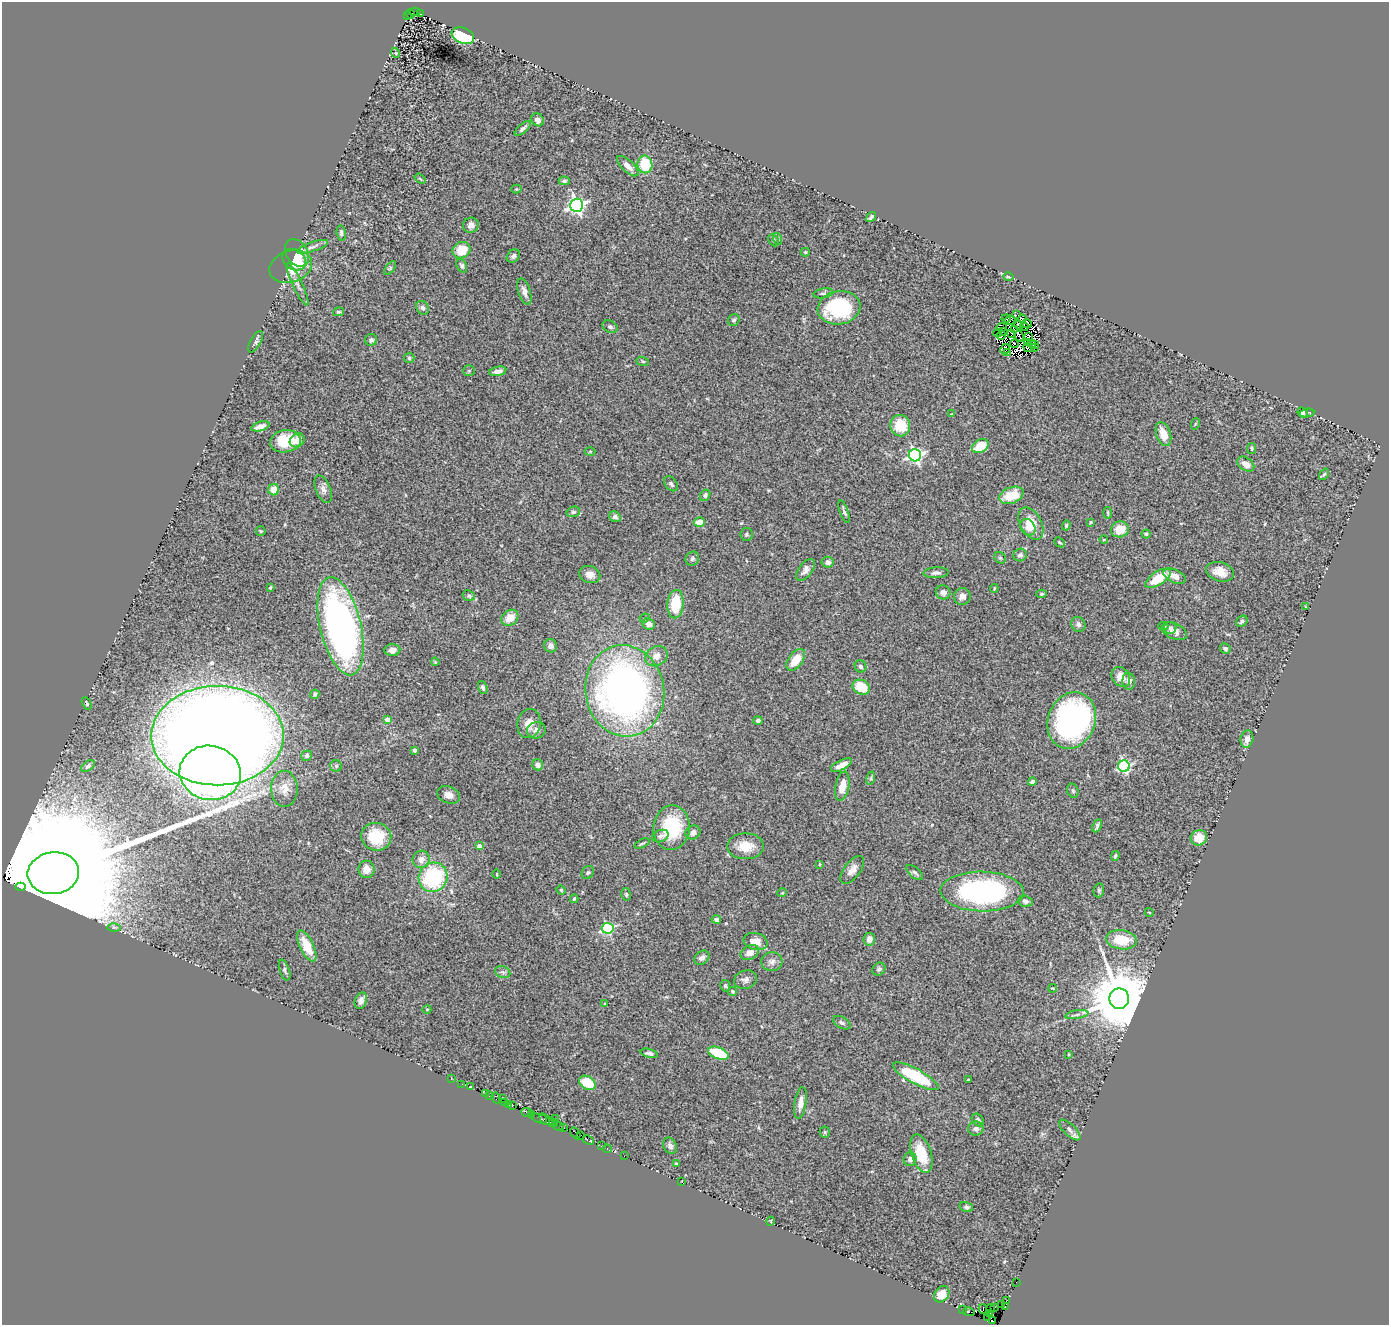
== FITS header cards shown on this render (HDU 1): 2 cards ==
NAXIS1  =                 1387
NAXIS2  =                 1323

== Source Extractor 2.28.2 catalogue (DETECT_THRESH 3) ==
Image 1387 x 1323 px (HDU 1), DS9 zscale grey, 1 PNG px = 1 image px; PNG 1391 x 1327 px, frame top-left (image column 1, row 1323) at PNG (2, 2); each listed source drawn as its Kron ellipse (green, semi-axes under 4 px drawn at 4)
Background 0.845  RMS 0.1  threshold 0.308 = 3 sigma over >= 5 px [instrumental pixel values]
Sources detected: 286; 17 with non-positive FLUX_AUTO (blend fragments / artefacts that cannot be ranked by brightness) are neither listed nor drawn; the other 269 listed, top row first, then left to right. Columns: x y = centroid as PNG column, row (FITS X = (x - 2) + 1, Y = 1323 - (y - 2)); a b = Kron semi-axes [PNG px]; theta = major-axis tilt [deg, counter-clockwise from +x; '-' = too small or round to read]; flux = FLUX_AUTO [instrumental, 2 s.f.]
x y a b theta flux
415 12 6 3 5 240
410 14 5 2 - 140
420 14 3 2 - 18
407 16 3 2 - 160
463 36 11 8 -22 410
396 53 5 3 - 6.1
538 120 7 6 - 34
523 129 10 4 42 19
645 164 9 7 -80 240
628 166 13 6 -43 47
420 179 6 3 -37 6.5
564 181 5 4 - 16
516 189 5 4 - 8.1
577 205 6 6 - 2500
871 217 5 3 - 13
471 225 8 7 - 42
341 233 7 4 -81 17
778 239 6 3 -71 10
774 240 6 4 -58 9.5
312 247 16 4 19 28
461 250 9 8 - 130
805 252 4 4 - 9.3
297 253 15 11 -57 120
513 256 7 6 - 19
294 260 12 10 -35 96
462 266 7 5 -62 14
291 267 22 15 19 180
390 268 8 4 53 14
1008 277 5 4 - 15
297 284 23 5 -65 35
524 292 14 6 -73 42
823 293 10 5 10 16
422 308 7 6 - 17
839 308 21 16 9 620
338 312 5 4 - 9.7
1016 315 3 2 - 16
1006 318 4 2 - 6.2
1022 319 4 2 - 23
734 320 6 5 - 14
1010 320 6 2 22 13
1027 324 5 3 - 17
1019 325 5 3 - 3.6
610 327 8 6 -29 16
1024 327 4 2 - 9.7
1002 328 5 2 - 4.8
1015 330 3 2 - 13
1003 332 3 2 - 4.2
997 333 4 2 - 10
1012 333 4 3 - 3.3
1001 335 5 2 - 4.2
1019 336 5 2 - 11
1029 337 3 2 - 7.7
371 340 6 6 - 18
256 342 12 5 60 20
1027 342 4 3 - 9.4
1014 344 4 3 - 25
1032 344 4 2 - 16
1035 344 4 2 - 7.5
1034 347 2 2 - 1.1
1028 348 5 2 - 3.6
1005 349 5 3 - 17
1008 352 3 3 - 26
409 358 5 5 - 11
643 361 6 4 -20 9.5
469 371 6 5 - 10
498 371 9 4 11 38
1302 413 5 4 - 14
1307 413 7 2 9 9
952 414 3 3 - 4.8
1195 424 6 3 71 5.9
260 426 9 4 17 47
900 426 10 10 - 190
1163 434 12 7 -72 100
297 440 8 6 40 56
285 441 15 11 9 200
980 446 9 6 30 150
1252 448 5 4 - 10
590 451 5 3 - 5.6
915 455 6 6 - 1700
1246 464 9 6 -34 55
1324 474 6 4 53 9.6
671 484 8 5 -50 19
323 489 14 7 -67 35
274 490 5 5 - 74
705 495 6 5 - 15
1011 495 12 8 20 180
573 512 7 5 14 14
844 512 12 3 -70 18
1108 513 6 2 -85 8
615 517 6 5 - 26
699 522 5 4 - 88
1091 522 4 4 - 7.6
1031 524 17 11 -61 130
1066 525 5 4 - 7.7
1028 527 9 7 -53 48
1120 529 9 8 - 120
261 531 5 4 - 7.6
746 534 6 6 - 13
1146 534 4 4 - 10
1104 539 4 2 - 4.6
1060 542 6 3 -43 9.1
1020 555 7 6 - 19
1000 558 6 5 - 11
692 559 7 6 - 19
828 562 6 5 - 31
805 570 12 7 53 36
1220 572 14 9 -16 80
936 573 12 5 4 26
590 574 10 8 -22 46
1175 576 12 6 -25 57
1158 578 14 6 33 200
270 587 4 3 - 8.3
994 588 4 2 - 6
943 592 7 7 - 37
1041 594 5 4 - 11
469 596 6 5 - 12
962 596 8 8 - 37
675 604 14 8 85 260
1306 607 3 2 - 5.3
510 618 9 7 37 90
645 618 5 4 - 8.7
1242 621 6 5 - 16
649 624 6 5 - 43
1078 624 8 7 - 26
341 626 50 20 -77 3000
1163 626 5 4 - 11
1170 628 6 6 - 15
1174 631 13 7 -22 42
551 646 7 6 - 31
1225 649 6 5 - 15
392 650 8 6 3 41
656 656 11 9 33 54
796 660 12 7 52 120
435 662 4 3 - 6.9
860 666 6 5 - 19
1121 677 10 8 -52 80
1129 681 8 6 -84 26
483 687 7 4 -71 17
861 687 9 7 -25 180
625 691 46 39 -80 3700
315 694 5 4 - 11
87 703 7 3 -64 11
387 719 4 4 - 82
758 720 4 4 - 17
1072 720 29 23 71 1700
529 724 15 11 77 76
536 730 9 8 - 30
217 736 66 49 0 17000
1247 739 9 6 78 42
414 750 4 3 - 14
307 756 5 5 - 14
538 765 5 5 - 32
841 765 11 4 27 62
88 766 8 4 39 18
336 766 6 5 - 13
1124 766 6 6 - 1100
210 773 31 27 -12 3800
871 778 7 4 72 11
1032 782 4 3 - 18
842 786 15 7 79 94
284 789 18 13 -90 84
1073 791 7 5 -73 12
449 795 11 8 -22 45
1097 826 7 3 65 14
672 828 22 18 85 390
693 833 8 6 32 33
660 836 8 6 21 19
376 837 15 13 -17 200
1199 838 8 7 - 100
642 843 8 3 25 10
479 846 4 4 - 49
746 846 18 13 0 130
1115 856 5 4 - 12
421 859 9 8 - 44
820 864 3 2 - 5.4
366 869 9 8 - 61
852 870 16 8 53 45
53 873 26 21 7 560000
588 873 7 5 57 14
915 873 10 5 -41 18
497 874 4 3 - 6.5
433 877 15 14 - 630
20 887 5 3 - 8000
561 890 4 4 - 7.5
1099 890 7 5 77 13
982 891 41 20 -1 1200
782 893 5 3 - 5.3
626 894 6 4 -76 10
574 899 4 3 - 9.5
1025 901 7 5 -17 23
1149 912 4 3 - 6.2
716 919 5 4 - 22
114 927 6 4 0 13
608 928 6 5 - 900
869 939 6 6 - 45
1121 940 15 9 -7 180
756 941 12 8 -15 75
307 946 17 7 -64 150
750 953 10 7 26 54
702 958 8 6 36 33
772 962 10 9 - 35
879 969 7 6 - 15
285 970 11 5 -72 17
503 972 8 5 -20 20
745 980 12 9 15 31
725 986 6 5 - 12
1053 988 4 2 - 6.3
733 991 5 4 - 11
1119 999 10 10 - 68000
361 1001 8 5 69 39
605 1004 4 3 - 14
427 1009 4 3 - 5
1077 1015 11 4 9 23
842 1023 9 5 -30 16
649 1053 9 4 -13 18
718 1053 11 5 -21 280
1069 1054 3 2 - 6.2
916 1076 26 7 -28 410
451 1079 3 2 - 12
968 1080 3 2 - 6.4
587 1083 9 6 -31 180
462 1084 2 2 - 15
471 1087 3 2 - 43
486 1093 3 2 - 25
489 1096 3 2 - 30
496 1098 5 3 - 280
503 1099 2 2 - 17
504 1102 2 2 - 41
800 1103 16 6 81 53
508 1104 4 3 - 120
512 1105 4 3 - 150
527 1112 6 3 -23 120
532 1115 4 3 - 130
541 1119 12 3 -19 160
545 1119 6 3 -57 150
555 1119 3 2 - 39
978 1120 7 5 -46 17
552 1122 6 4 -30 98
559 1126 5 4 - 140
563 1127 4 3 - 78
976 1129 8 7 - 29
1070 1130 13 5 -44 32
825 1132 5 5 - 9.4
575 1133 6 3 -59 100
580 1135 3 2 - 140
588 1140 6 3 -24 170
601 1146 2 2 - 30
670 1146 8 6 -65 24
607 1149 4 3 - 91
921 1154 20 10 -72 220
624 1156 3 2 - 15
910 1159 7 6 - 29
676 1164 3 3 - 12
682 1182 2 2 - 14
966 1207 7 5 -15 15
771 1221 5 3 - 5.3
1016 1282 2 2 - 13
942 1294 9 6 51 63
1007 1300 3 2 - 59
1001 1305 3 2 - 76
1005 1306 4 3 - 76
994 1308 3 2 - 19
983 1309 5 2 - 79
991 1309 4 2 - 33
963 1310 2 2 - 25
969 1312 6 3 -12 110
989 1313 3 2 - 68
988 1317 4 3 - 36
993 1321 2 2 - 24
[17 non-positive-flux detections neither listed nor drawn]